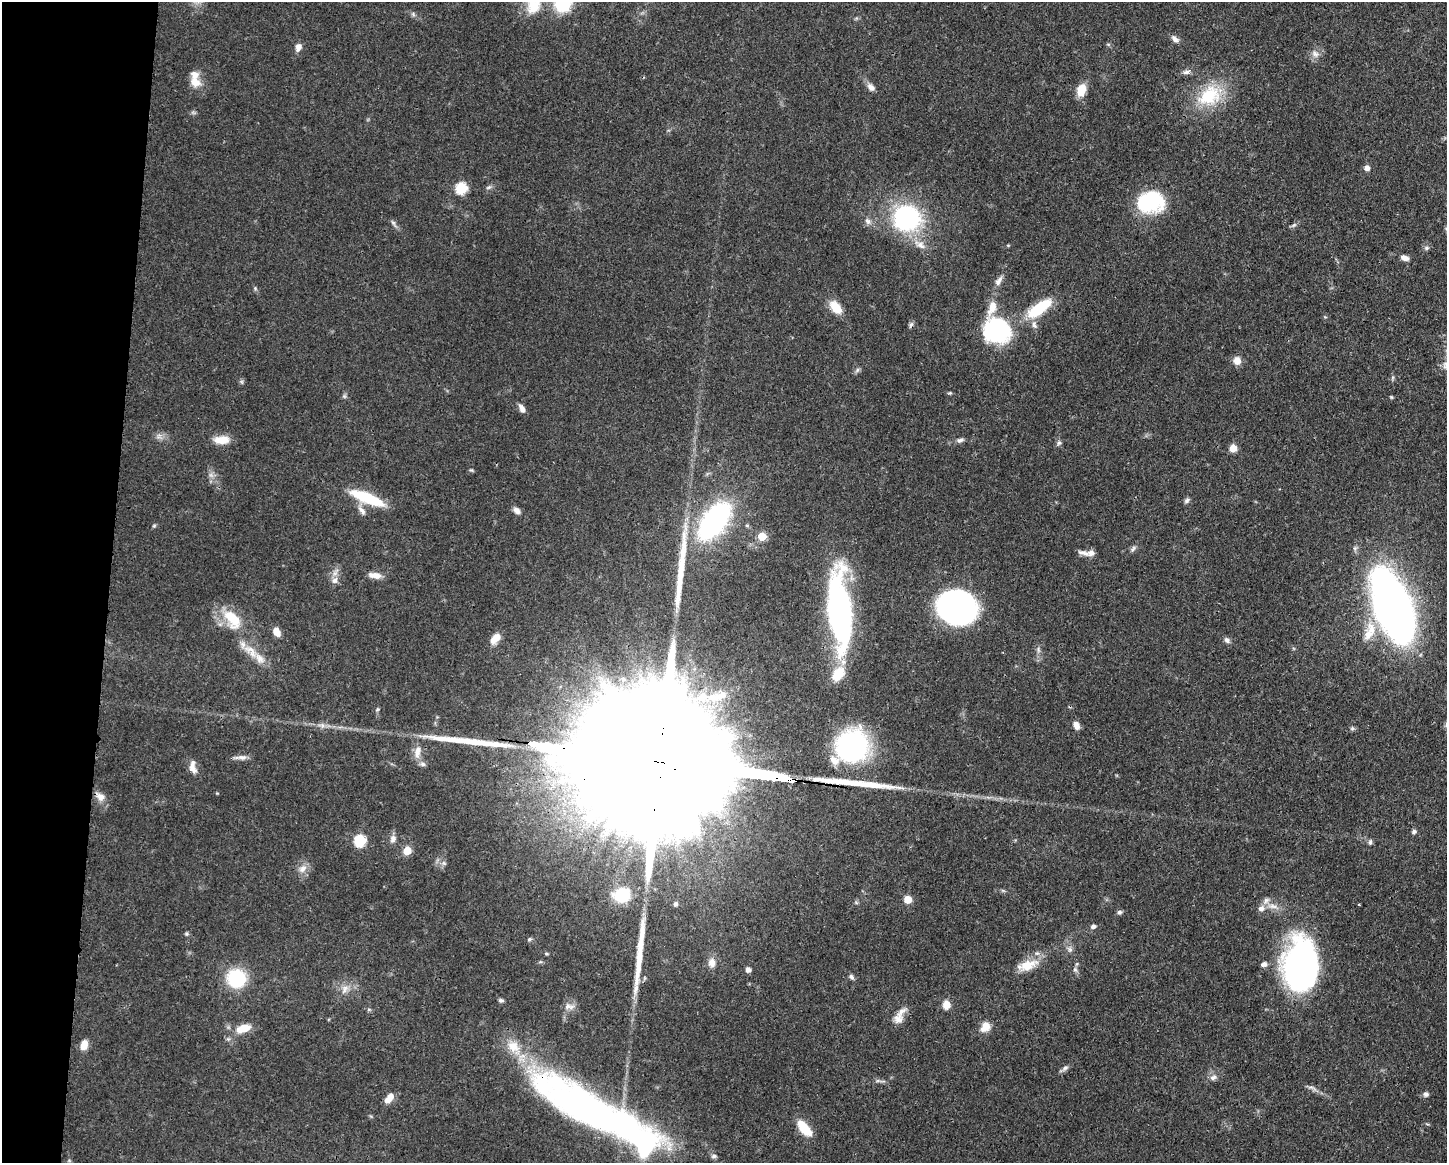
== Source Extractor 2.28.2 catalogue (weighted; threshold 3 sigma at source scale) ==
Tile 7 of 3 x 4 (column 1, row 3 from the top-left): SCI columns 112-1556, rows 1168-2328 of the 4670 x 4658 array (HDU 1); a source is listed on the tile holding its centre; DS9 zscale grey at full resolution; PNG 1449 x 1165 px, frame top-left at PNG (2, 2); no overlay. Shown black and unused: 7% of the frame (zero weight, under 3 of 4 exposures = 1% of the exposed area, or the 3 px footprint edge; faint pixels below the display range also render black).
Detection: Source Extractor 2.28.2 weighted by HDU 2 'WHT'; one run over the whole footprint, this tile lists its part. Background 0.055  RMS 0.0032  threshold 0.0145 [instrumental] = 3 sigma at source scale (4.5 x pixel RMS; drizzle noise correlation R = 1.50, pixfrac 1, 0.05/0.05 arcsec/px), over >= 5 px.
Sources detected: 132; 1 too faint to see at this stretch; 2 inside a brighter object's white glare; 1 cosmic-ray / hot-pixel residue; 4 long thin detections or spike segments (spike, bleed or trail) — not listed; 12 inside a brighter listed object's ellipse — not listed separately; the other 112 listed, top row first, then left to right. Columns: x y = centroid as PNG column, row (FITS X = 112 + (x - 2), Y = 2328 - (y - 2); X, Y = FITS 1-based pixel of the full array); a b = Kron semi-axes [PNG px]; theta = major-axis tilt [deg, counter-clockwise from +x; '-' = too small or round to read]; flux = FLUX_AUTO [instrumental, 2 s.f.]
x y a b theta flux
533 4 28 19 -85 8.8
413 14 7 4 -72 0.58
1175 39 11 6 -43 1.4
298 47 10 7 76 1.8
1315 54 11 8 -31 1.8
1187 72 11 5 10 1.2
195 82 16 12 -32 3.7
871 87 11 8 -45 1.7
1081 90 12 8 71 5.9
1209 96 35 25 32 16
1367 168 7 7 - 1.4
489 187 9 5 26 0.73
461 188 7 6 - 17
1150 202 29 22 11 25
907 218 16 15 - 65
868 221 10 7 -41 1.4
393 223 13 5 -57 0.91
1294 225 9 4 35 0.71
921 245 17 9 -33 3.2
1426 248 7 6 - 0.73
1405 258 10 6 -21 1.7
998 281 14 7 55 1.7
255 288 6 4 -48 0.49
836 307 17 10 -50 5.4
1039 308 34 12 37 14
997 330 32 28 -25 32
1237 361 10 9 - 2.6
857 370 8 4 46 0.73
1392 378 6 4 71 0.48
242 382 6 4 -71 0.52
950 393 5 4 - 0.41
344 396 7 4 -90 0.59
1391 397 5 4 - 0.36
522 409 11 6 -60 1.7
159 436 8 7 - 1.3
222 440 19 10 2 4.5
960 440 9 6 20 1
1059 443 7 6 - 0.79
1233 448 6 6 - 4.3
471 470 6 4 -42 0.41
367 498 41 11 -22 15
1187 500 8 6 46 0.85
362 510 16 7 -53 1.9
517 510 10 7 -42 1.4
714 521 30 15 52 84
154 526 6 4 1 0.44
762 536 6 6 - 6.9
1133 549 10 5 57 0.86
1083 553 17 6 -15 1.7
375 575 16 7 -8 2.7
335 580 11 8 51 1.7
955 606 34 25 -2 110
1393 606 62 26 -69 250
840 611 82 22 -85 85
232 619 32 17 -54 11
1371 629 21 13 -72 6.7
277 632 10 7 -61 2.9
495 638 13 8 51 3.5
1227 640 9 6 -45 1.1
1038 649 9 5 -83 0.99
251 651 30 11 -42 6.2
623 679 7 6 - 0.91
717 696 34 12 13 8.9
1076 725 9 6 -65 2
1352 728 6 5 - 0.57
852 746 34 34 - 48
417 752 19 9 80 3.7
242 757 17 6 1 1.7
667 763 174 25 -8 63000
193 767 18 8 -81 2.5
217 793 4 3 - 0.27
100 796 14 9 -38 2.7
1414 832 6 6 - 0.73
393 839 11 8 74 1.6
360 841 7 7 - 18
1370 842 7 5 80 0.69
407 851 7 6 - 5.8
444 863 7 6 - 0.82
302 869 13 9 34 2.4
622 895 17 14 16 10
907 899 6 6 - 5
675 904 7 6 - 0.8
1272 906 15 6 -7 2.4
1119 912 7 6 - 0.72
1093 926 7 6 - 0.96
186 934 6 4 45 0.48
529 939 7 4 27 0.56
1070 949 9 7 -52 1.2
712 962 13 10 84 2.4
1264 964 7 6 - 1.3
1027 965 29 12 18 6.3
1300 965 52 34 -90 92
1075 969 8 5 -62 0.86
748 970 6 5 - 1.3
851 977 8 5 -49 0.85
236 978 17 16 - 21
344 989 14 8 63 2.4
501 1000 7 5 -6 0.66
946 1005 9 8 - 3.2
569 1006 16 8 -8 2
898 1019 13 13 - 2.9
986 1026 12 10 -68 3.3
243 1028 17 8 16 5.7
84 1045 12 8 72 2.8
1065 1068 11 6 41 1
1213 1077 9 7 20 1.4
878 1081 7 4 -18 0.64
1426 1094 7 6 - 0.99
389 1098 13 7 53 3.1
594 1112 142 33 -28 160
804 1128 18 8 -49 9.1
714 1156 8 5 11 0.77
Overlapping masked pixels (flux is a lower limit): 3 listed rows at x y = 667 763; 1300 965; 594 1112
Isophote crosses this tile's border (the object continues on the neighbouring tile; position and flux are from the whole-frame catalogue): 1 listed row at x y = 533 4